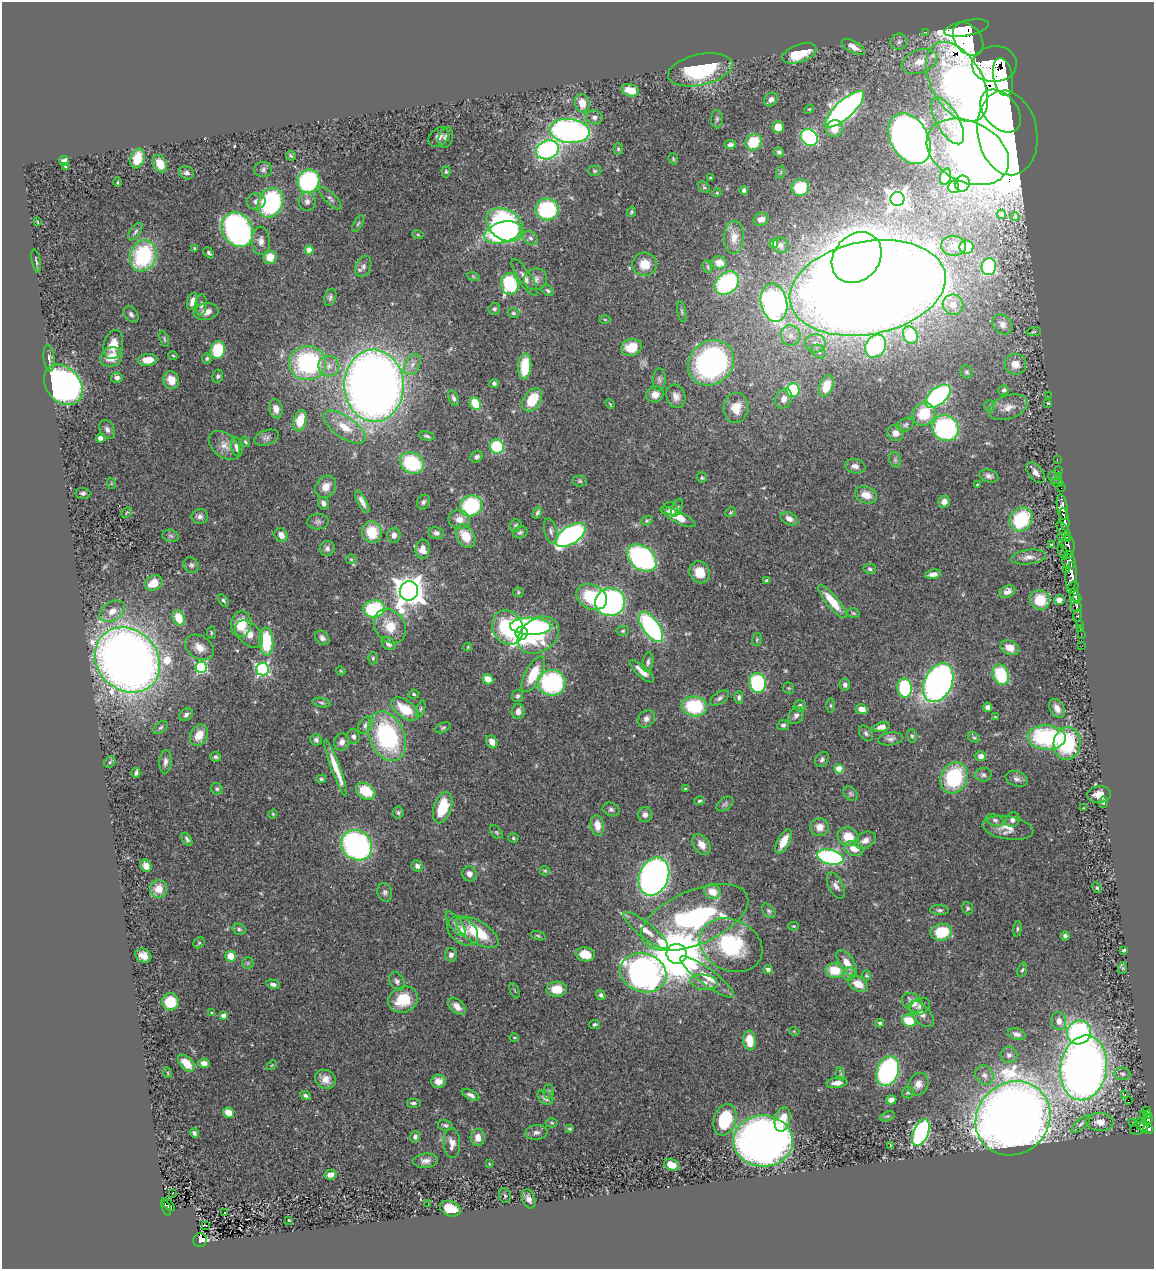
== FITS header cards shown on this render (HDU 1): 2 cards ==
NAXIS1  =                 1152
NAXIS2  =                 1267

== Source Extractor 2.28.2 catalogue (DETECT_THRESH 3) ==
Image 1152 x 1267 px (HDU 1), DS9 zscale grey, 1 PNG px = 1 image px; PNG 1156 x 1271 px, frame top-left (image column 1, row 1267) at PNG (2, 2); each listed source drawn as its Kron ellipse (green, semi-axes under 4 px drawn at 4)
Background 0.636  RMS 0.03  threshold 0.089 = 3 sigma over >= 5 px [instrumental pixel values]
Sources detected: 503; of the 503, the 500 brightest by FLUX_AUTO listed and drawn (3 fainter detections omitted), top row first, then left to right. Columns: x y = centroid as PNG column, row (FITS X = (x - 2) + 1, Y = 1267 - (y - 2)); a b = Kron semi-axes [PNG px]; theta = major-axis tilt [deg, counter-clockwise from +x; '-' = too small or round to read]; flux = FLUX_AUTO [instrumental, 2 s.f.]
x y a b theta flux
967 28 23 7 11 11000
925 32 2 2 - 11
968 39 18 13 -53 9900
899 42 8 8 - 6.3
853 47 13 5 -28 14
799 53 18 8 20 69
919 62 18 11 19 33
994 64 22 18 5 3800
700 70 33 15 12 180
1003 77 19 9 -78 3200
957 82 44 25 -61 1100
630 90 9 6 -14 29
771 99 7 6 - 9.4
582 103 9 7 -78 28
809 109 5 4 - 2.3
845 109 25 9 42 940
1001 111 24 16 -49 1300
594 117 8 7 - 7.6
717 119 9 5 89 4.7
948 121 26 11 -60 38
778 127 6 6 - 20
835 129 9 8 - 27
570 131 20 12 -5 670
1007 133 42 30 -80 3900
439 137 11 8 44 9.4
446 137 10 7 76 9.4
809 138 9 7 -43 270
910 139 27 18 -60 1100
754 142 8 7 - 71
730 144 6 4 8 6.9
618 149 6 5 - 3
547 150 11 9 19 410
779 152 5 5 - 4.5
968 152 43 30 -27 820
291 156 5 4 - 3.3
137 158 10 7 72 55
673 159 6 4 -71 2.5
64 161 5 5 - 6.6
160 164 9 6 -63 32
66 167 4 3 - 4.3
263 170 9 7 4 6.4
595 171 7 5 0 3.7
446 172 6 4 -88 3.4
781 172 7 4 70 2.7
187 173 7 6 - 7.3
945 177 8 5 71 21
711 178 3 3 - 3
308 181 12 10 63 250
117 182 4 3 - 1.7
962 183 8 7 - 110
704 187 6 5 - 3.4
800 187 9 8 - 71
954 187 6 5 - 52
744 191 4 4 - 6
717 193 4 4 - 2.1
330 198 15 5 -45 6.5
897 199 7 7 - 1000
256 201 9 8 - 11
307 201 9 8 - 8.7
270 203 15 12 66 270
547 209 11 11 - 170
631 212 5 3 - 3.2
1001 214 5 4 - 2.6
1015 217 4 3 - 1.5
761 219 7 6 - 11
38 222 3 2 - 1.6
358 224 9 4 63 3.8
505 225 20 15 -36 450
237 230 18 15 -59 530
135 232 10 5 56 5.5
503 232 19 10 16 270
418 235 6 3 -20 2.4
734 237 16 10 87 22
530 238 8 6 -33 6.7
261 241 14 9 -88 13
774 243 4 4 - 28
781 245 8 7 - 6.6
954 246 12 10 -3 18
966 247 7 6 - 73
194 248 3 3 - 2.2
309 250 4 4 - 21
209 253 6 4 -46 4
143 256 16 13 66 200
270 257 7 6 - 30
857 258 28 22 48 2000
36 261 12 3 -79 3.4
719 263 8 6 -9 15
645 264 12 11 - 36
363 266 11 7 66 8.9
708 267 6 4 -72 2.6
989 267 8 7 - 240
473 276 6 4 -20 2.6
524 277 21 6 -58 14
536 279 12 10 27 13
727 283 13 10 41 220
510 284 11 8 -84 170
868 288 79 46 11 6500
548 291 6 4 -35 4.1
330 297 9 5 69 5.6
192 301 9 5 74 16
774 303 19 13 -78 460
201 305 11 5 86 7.1
953 305 10 10 - 23
494 309 6 6 - 4.7
206 312 12 8 10 17
682 312 10 4 -77 3.8
513 313 6 4 -15 3.2
131 314 9 6 -52 6.3
605 320 5 3 - 1.8
1002 324 11 9 -45 13
1034 332 7 3 8 2.5
791 335 10 9 - 16
910 335 9 7 -64 110
164 339 8 3 -73 3
815 343 10 9 - 12
113 345 15 9 77 33
875 346 12 10 60 340
631 347 10 8 16 40
218 350 9 7 76 99
819 352 8 6 -43 6.5
173 355 5 3 - 1.8
111 357 11 9 25 37
49 358 13 5 -85 7.6
207 358 5 4 - 3.8
148 360 9 6 4 26
307 363 18 17 - 270
711 363 24 21 44 530
1015 364 11 10 - 21
412 365 11 7 62 13
329 366 11 10 - 17
525 367 13 6 86 76
967 372 7 6 - 3.8
218 376 7 5 78 4.8
117 378 6 5 - 7.3
171 380 9 7 -65 25
659 380 11 6 88 7
494 383 5 4 - 4.9
63 385 22 17 -50 810
374 386 36 29 -88 2300
826 386 11 6 70 32
793 390 7 6 - 140
1004 390 5 5 - 4.7
655 394 9 8 - 17
676 396 12 9 -74 14
938 396 15 8 41 310
1048 396 3 2 - 2.2
454 398 8 5 -66 6
784 399 10 8 69 14
532 400 13 8 57 64
1048 403 4 3 - 1.9
475 404 7 5 -62 68
610 404 5 3 - 2.1
990 406 6 5 - 3.7
1008 407 20 12 19 25
736 408 15 12 83 38
276 409 10 6 -75 16
924 414 12 11 - 69
300 421 11 6 75 41
906 425 9 6 29 4.8
345 427 24 10 -35 40
945 428 13 12 - 310
107 429 10 7 -61 8.9
896 433 8 8 - 15
427 436 8 3 -11 4.2
100 438 4 4 - 25
266 438 13 7 19 7.9
245 442 5 3 - 3.2
224 445 18 11 -40 22
237 447 10 6 -78 12
497 447 7 7 - 130
477 457 7 5 33 6.3
1057 459 2 2 - 6.6
895 460 8 6 -70 4.8
412 463 12 10 -26 140
855 466 10 7 -10 10
1058 471 2 2 - 5.5
1036 473 12 7 -52 11
989 476 10 6 -15 7.7
1059 477 2 2 - 11
702 478 5 5 - 3
1054 478 7 5 -51 4.2
580 481 7 5 -1 3.2
1057 482 6 3 -13 47
111 483 6 3 -72 2
977 485 3 3 - 1.7
326 487 12 9 53 19
1061 488 2 2 - 6.9
83 493 7 5 -2 5
866 495 11 8 -20 25
362 502 12 4 -62 11
423 502 8 6 64 5.1
944 502 6 6 - 12
323 503 6 5 - 8.8
471 506 11 10 - 170
1062 507 13 5 -81 970
677 508 9 5 66 5
671 509 7 6 - 9.6
731 512 6 4 37 2.7
127 513 6 3 44 2.2
537 513 6 3 62 4.9
200 516 8 7 - 8.3
678 517 19 5 -27 39
789 519 9 6 -27 12
1021 519 13 10 53 140
459 520 11 9 -10 19
1064 520 12 4 -80 740
647 521 6 4 21 3.1
318 522 11 7 2 6.8
516 526 6 5 - 4.2
551 531 13 6 -76 8.4
1064 531 11 4 -55 300
372 532 11 9 -77 62
520 532 7 6 - 4.6
436 533 8 6 -11 7.5
281 535 7 6 - 13
394 535 7 6 - 9.9
570 535 17 9 34 500
171 536 8 6 -17 4.8
465 536 12 8 -57 40
1064 538 7 4 -8 280
1051 545 3 2 - 1.8
1068 545 10 6 -81 390
327 548 8 7 - 6.7
423 549 9 7 86 23
1063 552 8 3 -70 150
1070 554 3 3 - 120
1029 557 17 7 7 15
642 558 16 11 -38 390
351 559 5 5 - 2.9
1069 562 8 6 -59 570
191 565 8 7 - 5.7
870 569 6 5 - 4.4
1066 569 3 2 - 4.1
700 572 11 10 - 36
933 574 8 4 8 12
1071 576 14 6 87 1200
766 580 3 3 - 3.6
153 583 9 7 32 32
1073 588 6 5 - 390
409 591 10 9 - 3200
518 592 5 4 - 2.6
1007 592 8 6 26 11
1075 595 7 4 -60 510
592 597 16 12 -27 110
223 600 7 4 -54 3.6
1040 600 10 9 - 50
1059 600 5 5 - 10
1076 600 6 3 26 220
610 602 15 14 - 540
832 602 20 6 -50 48
1076 607 6 5 - 170
374 609 11 8 8 170
112 611 14 9 34 22
853 613 6 4 -16 2.7
1077 616 6 3 77 110
178 618 8 5 -65 48
241 624 13 10 82 50
1079 624 3 2 - 18
390 626 18 15 -52 47
531 626 20 8 -2 410
651 627 17 8 -54 360
508 628 18 15 -63 230
1080 629 2 2 - 5.2
623 631 6 5 - 3.1
211 633 6 3 -82 2.2
521 633 6 6 - 1800
249 634 16 10 -43 25
1081 634 2 2 - 6.6
538 635 22 16 34 130
322 638 8 6 -45 7.6
757 640 6 5 - 3.1
266 641 14 7 -87 120
389 644 7 6 - 11
1082 646 3 2 - 3.8
199 647 15 11 -33 24
468 647 4 3 - 1.7
1010 648 9 7 -25 19
373 658 6 5 - 3.2
127 660 35 30 -45 2700
648 662 10 5 81 6.4
201 667 6 5 - 230
262 669 6 6 - 380
341 671 5 3 - 1.9
642 671 16 5 -42 18
533 674 19 8 62 60
1001 675 11 7 -68 100
488 679 6 5 - 25
552 683 14 13 - 250
758 683 10 8 -81 210
938 683 20 13 64 990
845 685 6 5 - 6.2
789 688 6 5 - 2.5
905 688 9 7 -83 170
414 694 5 4 - 3.4
518 696 6 5 - 4.6
739 697 6 4 89 5.6
720 698 11 6 35 6.6
321 703 9 4 -11 4.4
694 706 13 10 -8 130
800 706 6 5 - 5.7
831 706 7 3 -90 2.7
987 707 5 4 - 8.3
1057 708 10 7 -60 15
405 709 16 8 -36 61
421 709 8 4 72 3.8
862 709 6 5 - 19
518 711 8 6 77 11
186 715 7 5 38 6.9
796 715 9 7 56 7.8
995 717 4 3 - 2
646 719 9 8 - 9.8
365 725 9 6 55 7.5
783 725 6 5 - 5
882 727 8 5 14 16
161 728 8 5 39 3.9
443 728 8 5 25 3.8
866 733 8 6 -54 5.5
199 735 11 8 62 32
353 736 7 6 - 7
387 736 26 17 -67 260
912 736 7 5 -80 3.6
974 737 6 4 -28 3.5
1046 737 19 12 -2 220
891 739 12 6 7 7.9
316 740 6 5 - 5.2
342 742 9 7 75 10
492 742 7 5 -62 18
1067 743 16 13 86 160
981 756 5 5 - 12
215 757 5 5 - 3.9
822 759 8 6 56 6.5
110 762 6 5 - 3.6
165 762 12 6 84 9.2
336 768 30 4 -70 35
839 769 4 4 - 52
136 773 5 3 - 4.6
983 775 8 7 - 6.2
954 778 16 13 65 160
321 779 5 4 - 2.7
1017 779 11 7 -20 8.6
217 789 6 5 - 4.4
685 789 3 3 - 3.2
366 791 10 7 -33 54
850 793 8 6 -45 4.4
1099 794 12 8 6 22
699 801 5 4 - 3
1103 802 6 3 89 2.8
725 804 9 6 35 5.4
443 808 16 8 72 63
1083 808 3 2 - 1.6
611 809 9 6 -24 5.9
398 813 6 5 - 3.6
273 814 5 4 - 2.2
645 815 7 7 - 8.8
995 820 9 5 -23 5.8
1012 820 7 6 - 8.9
597 825 10 6 -82 23
820 827 9 9 - 19
1008 828 25 11 -9 29
496 832 8 5 -49 3.2
848 837 11 9 -21 40
513 838 5 4 - 3.1
187 839 7 4 -57 4.7
865 840 11 8 30 13
784 841 13 6 62 38
701 844 12 7 -54 18
357 845 16 14 -38 500
854 849 10 7 -18 20
830 857 13 7 -13 430
146 866 6 5 - 16
417 866 6 5 - 7.4
545 871 5 4 - 2.7
469 874 7 7 - 11
654 877 19 14 68 1100
836 886 14 7 -64 10
1097 888 5 3 - 2.7
159 889 9 8 - 32
385 892 9 7 -72 6.5
712 892 9 7 -23 32
968 908 6 5 - 3.4
939 910 9 5 -4 4.8
769 911 8 5 -50 4.6
695 917 57 27 23 430
456 924 14 6 -53 9.2
794 926 5 4 - 2.3
239 929 7 5 -14 4.5
1017 929 7 4 84 3.5
646 930 28 7 -38 27
463 931 17 12 -39 30
477 932 24 11 -32 86
941 932 11 8 12 82
538 936 7 3 -18 2.8
1065 936 4 4 - 4.5
199 943 6 5 - 2.9
731 945 32 25 -26 190
1124 950 4 2 - 2.5
585 954 10 7 -10 32
677 954 10 10 - 16000
451 955 7 6 - 8.7
143 956 8 6 -28 16
231 956 5 5 - 35
248 963 6 5 - 3.3
847 963 15 7 -56 26
1123 968 6 4 72 1.9
768 969 5 4 - 8
835 970 9 7 -7 55
1022 970 7 4 73 3.8
643 973 23 19 -17 910
849 974 6 6 - 6.6
866 976 5 4 - 2.4
707 977 33 8 -37 38
397 981 10 7 -61 7.1
704 982 14 7 -10 15
273 984 7 4 -13 7.1
858 984 10 7 -27 30
557 989 10 7 0 41
514 991 8 2 -68 2.3
601 995 5 4 - 5.8
403 1000 15 12 25 69
170 1002 8 8 - 59
913 1003 11 8 -38 25
457 1006 11 6 -44 13
920 1006 10 7 31 10
212 1013 4 3 - 2.6
922 1014 16 8 -47 17
223 1015 4 4 - 11
909 1021 7 6 - 56
1059 1021 9 7 -78 14
880 1023 4 4 - 5.9
595 1024 5 4 - 3.7
794 1031 5 3 - 1.6
1079 1032 12 11 - 320
1017 1034 9 5 -15 7.7
514 1037 4 3 - 1.7
749 1040 10 6 -83 41
1009 1055 8 8 - 8.2
186 1063 10 6 -45 28
204 1063 5 4 - 12
272 1065 5 4 - 2.2
1084 1068 33 23 81 1900
888 1071 15 10 71 380
168 1073 5 3 - 1.8
841 1074 7 4 -72 3
1122 1074 8 6 -5 5.5
984 1075 10 8 -59 9.6
325 1079 11 9 -32 17
438 1081 7 6 - 15
837 1083 10 5 7 12
918 1084 12 9 62 15
549 1092 7 5 -90 4
908 1093 6 6 - 3.7
1125 1094 3 3 - 34
305 1095 6 4 -27 4.5
471 1095 9 4 -25 7.6
545 1098 9 6 -35 10
891 1100 5 4 - 16
1128 1100 2 2 - 720
413 1103 7 5 0 4.9
1147 1111 3 3 - 39
229 1113 6 5 - 31
1143 1115 3 2 - 4.5
1148 1115 4 3 - 94
887 1116 7 4 19 3.5
1013 1118 39 35 42 3400
783 1119 12 7 76 37
1148 1119 5 3 - 120
725 1120 16 11 72 110
1100 1122 13 9 -3 22
1132 1122 3 2 - 7.8
552 1123 6 4 -1 2.7
1081 1124 12 4 42 6.1
1140 1124 6 3 -86 150
445 1125 7 5 -11 5.1
1144 1126 7 4 -87 180
1139 1128 10 6 23 220
570 1129 3 3 - 3
1148 1129 5 5 - 260
536 1132 11 7 6 9.4
194 1133 5 4 - 5.1
921 1133 14 7 67 410
415 1137 6 5 - 5.8
478 1137 8 7 - 18
763 1141 30 25 -2 1500
452 1143 15 8 -86 17
890 1146 3 2 - 1.9
425 1161 12 7 7 13
489 1164 3 2 - 1.7
671 1165 8 5 -23 22
330 1175 6 5 - 14
172 1193 3 2 - 2.8
505 1196 7 5 -73 4.2
529 1199 10 6 -69 11
428 1204 3 2 - 1.8
168 1205 8 2 -43 39
166 1208 8 4 -72 110
450 1209 10 7 -21 47
225 1213 3 3 - 26
289 1220 3 3 - 2.5
206 1225 3 2 - 2.1
200 1240 7 6 - 260
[3 fainter detections neither listed nor drawn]